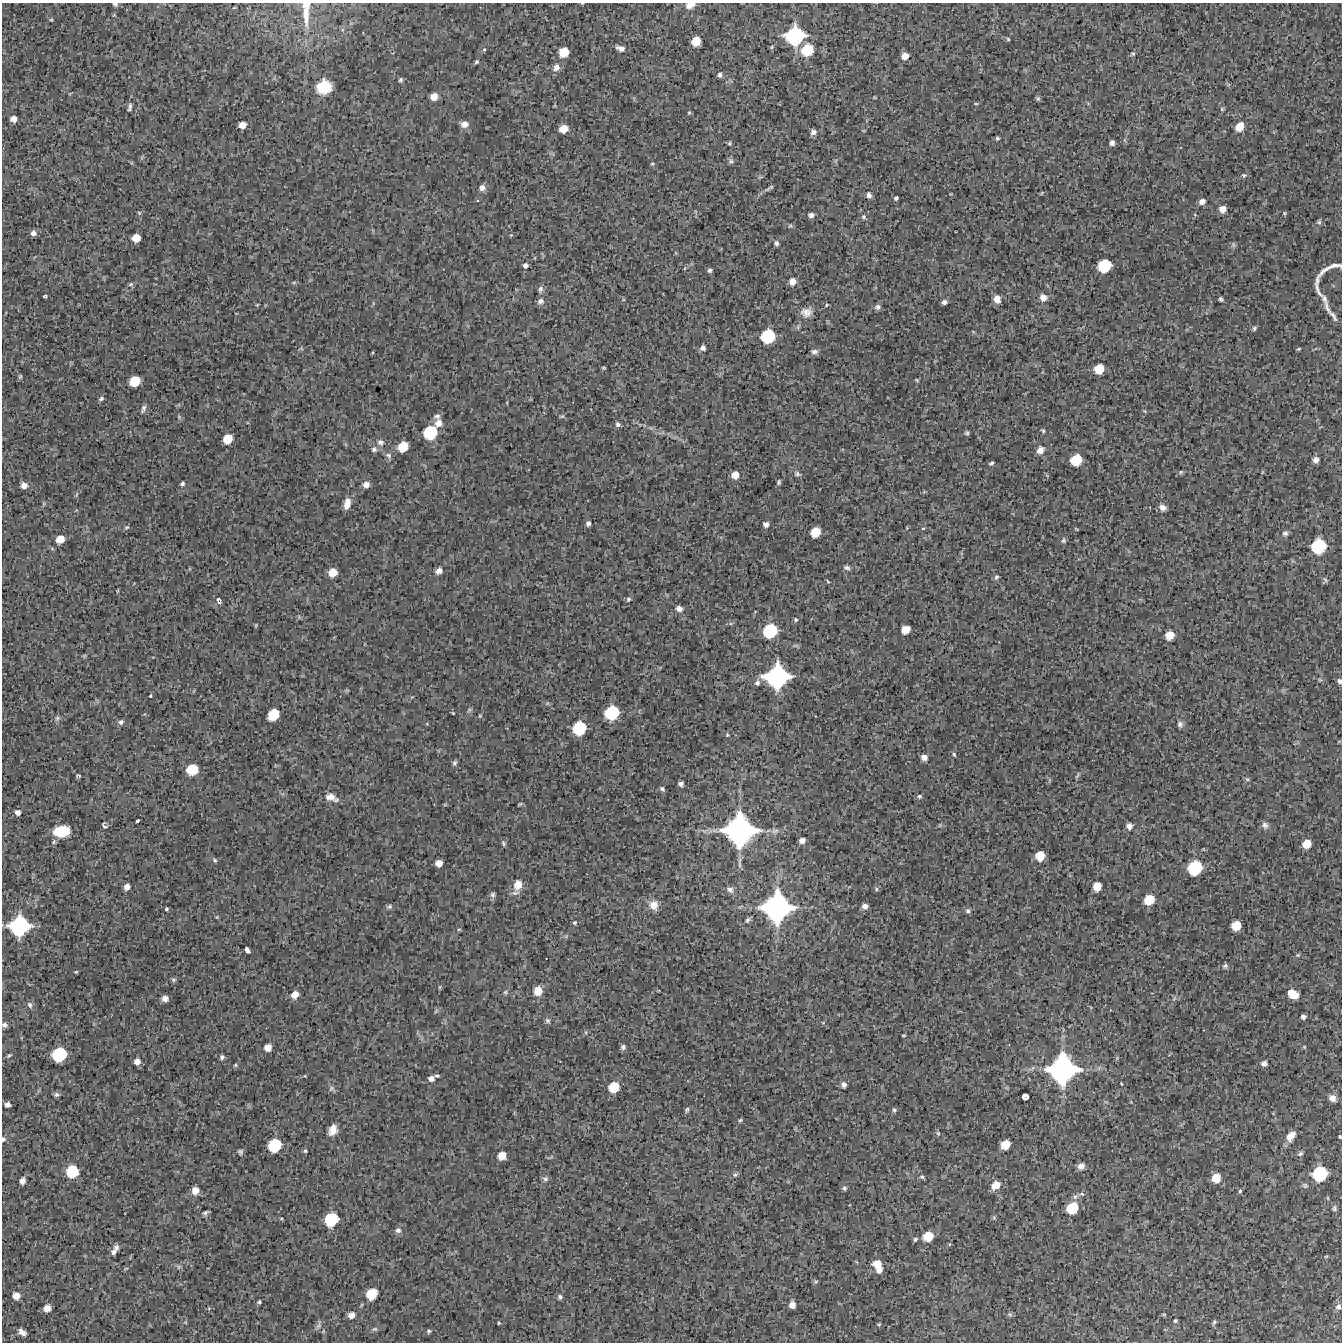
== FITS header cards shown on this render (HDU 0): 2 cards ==
NAXIS1  =                 1340 / length of data axis 1
NAXIS2  =                 1340 / length of data axis 2

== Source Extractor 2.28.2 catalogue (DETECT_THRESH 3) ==
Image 1340 x 1340 px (HDU 0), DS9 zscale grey, 1 PNG px = 1 image px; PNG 1344 x 1344 px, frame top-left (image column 1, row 1340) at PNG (2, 3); no overlay
Background 3990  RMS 390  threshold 1160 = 3 sigma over >= 5 px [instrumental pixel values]
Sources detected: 290; all 290 listed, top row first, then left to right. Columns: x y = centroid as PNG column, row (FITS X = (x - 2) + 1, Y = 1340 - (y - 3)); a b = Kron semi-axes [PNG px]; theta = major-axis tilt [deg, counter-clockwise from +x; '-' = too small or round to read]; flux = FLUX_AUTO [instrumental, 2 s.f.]
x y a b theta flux
115 4 6 4 -12 6.3e+04
690 5 10 6 17 1.9e+05
306 12 40 9 -90 4.7e+05
51 20 5 4 - 3.1e+04
795 36 16 15 - 2.2e+06
1008 39 5 4 - 2.9e+04
696 41 7 7 - 4.0e+05
620 48 9 5 -18 1.3e+05
484 49 6 5 - 4.4e+04
807 50 11 10 - 8.1e+05
564 52 9 8 - 4.9e+05
1133 54 6 5 - 4.5e+04
905 56 7 6 - 2.0e+05
476 62 6 5 - 4.1e+04
556 67 11 9 65 1.5e+05
720 75 6 5 - 6.7e+04
400 80 6 5 - 4.9e+04
324 87 15 13 26 7.1e+05
434 96 7 7 - 2.5e+05
1038 98 7 5 -69 4.3e+04
976 104 5 3 - 2.3e+04
130 107 11 5 78 7.0e+04
1222 109 6 5 - 3.6e+04
689 113 5 4 - 2.7e+04
14 119 6 5 - 1.6e+05
464 124 10 8 1 1.7e+05
242 125 6 5 - 2.1e+05
1240 127 9 7 54 3.5e+05
563 129 7 6 - 3.3e+05
813 132 6 6 - 8.8e+04
997 138 5 4 - 4.0e+04
729 143 5 4 - 3.3e+04
1112 143 5 4 - 8.2e+04
731 161 6 6 - 5.8e+04
652 164 5 4 - 3.0e+04
1244 175 6 5 - 4.1e+04
771 187 6 4 44 3.7e+04
482 188 8 7 - 1.4e+05
869 195 6 5 - 9.8e+04
896 198 4 3 - 4.3e+04
1202 201 6 5 - 1.3e+05
1223 209 6 6 - 1.9e+05
139 213 5 5 - 3.0e+04
1284 213 5 4 - 3.0e+04
811 215 6 5 - 8.8e+04
863 217 6 6 - 4.8e+04
1319 222 7 5 -2 4.8e+04
790 226 6 4 18 3.5e+04
33 233 5 5 - 9.9e+04
511 235 4 4 - 2.6e+04
136 238 7 6 - 3.1e+05
777 243 5 4 - 6.0e+04
1233 245 8 4 -81 4.4e+04
525 265 6 6 - 7.6e+04
1104 266 10 9 - 1.0e+06
1328 269 32 7 34 2.7e+05
709 270 5 4 - 5.6e+04
792 281 6 6 - 1.9e+05
131 284 7 5 28 4.8e+04
540 289 9 6 79 8.2e+04
1318 290 22 4 -70 1.4e+05
45 296 4 3 - 3.7e+04
1043 298 8 7 - 1.8e+05
997 299 8 7 - 1.7e+05
1221 299 5 4 - 5.0e+04
1324 299 14 6 -61 1.2e+05
541 301 8 7 - 1.1e+05
944 302 5 4 - 7.9e+04
257 305 4 3 - 2.1e+04
878 307 7 6 - 8.2e+04
1327 307 20 5 -68 1.4e+05
806 312 14 11 -3 2.0e+05
1333 316 16 5 -57 1.0e+05
1254 328 6 5 - 4.6e+04
768 336 11 10 - 1.2e+06
703 348 6 5 - 8.7e+04
1299 349 4 3 - 2.7e+04
814 352 8 6 2 9.3e+04
604 368 3 3 - 2.8e+04
1099 369 8 7 - 4.8e+05
20 377 5 5 - 3.2e+04
917 380 5 4 - 2.5e+04
135 381 8 8 - 5.4e+05
101 399 6 5 - 5.0e+04
143 409 10 5 74 7.0e+04
437 416 8 6 7 7.2e+04
562 416 6 5 - 3.8e+04
438 423 9 8 - 1.8e+05
618 424 6 5 - 6.3e+04
1043 431 5 4 - 3.4e+04
430 432 11 10 - 1.1e+06
967 433 6 5 - 4.3e+04
227 439 8 7 - 4.1e+05
380 442 8 7 - 9.3e+04
403 447 8 7 - 5.1e+05
374 449 7 6 - 7.0e+04
1040 450 8 7 - 1.5e+05
388 455 9 6 -46 7.2e+04
1076 460 9 8 - 7.2e+05
1316 460 5 5 - 1.2e+05
991 463 5 3 - 4.0e+04
1181 472 6 5 - 3.8e+04
797 474 7 6 - 6.2e+04
735 475 7 6 - 2.4e+05
779 482 7 4 89 4.2e+04
182 484 5 4 - 5.1e+04
24 485 6 6 - 1.6e+05
366 485 7 6 - 1.4e+05
347 504 11 6 78 2.2e+05
1163 507 7 6 - 1.4e+05
588 523 5 5 - 7.7e+04
766 524 5 5 - 1.1e+05
126 527 6 4 19 3.4e+04
923 528 5 3 - 2.4e+04
1076 529 6 2 -45 1.9e+04
815 532 8 7 - 5.0e+05
1285 533 7 7 - 7.1e+04
60 539 7 6 - 3.3e+05
1063 541 7 6 - 4.9e+04
1318 546 12 11 - 1.3e+06
847 568 8 5 -10 6.9e+04
439 571 8 6 38 1.5e+05
333 572 7 6 - 3.4e+05
996 577 7 5 51 5.7e+04
828 582 5 4 - 2.9e+04
218 599 6 6 - 4.8e+04
628 599 7 5 47 5.1e+04
219 602 6 4 21 4.6e+04
679 609 7 6 - 1.2e+05
796 620 5 5 - 3.4e+04
256 625 5 3 - 2.5e+04
905 630 7 6 - 3.3e+05
770 631 11 10 - 1.2e+06
1170 635 8 7 - 3.6e+05
777 677 18 16 24 3.3e+06
1320 680 6 4 -19 3.4e+04
1340 681 7 5 -66 6.3e+04
757 683 8 6 77 7.7e+04
150 696 4 3 - 3.0e+04
469 710 8 4 53 4.1e+04
453 713 5 4 - 2.4e+04
612 713 11 10 - 1.3e+06
273 714 9 8 - 6.5e+05
480 716 5 4 - 2.6e+04
57 718 7 7 - 7.0e+04
121 722 7 6 - 7.3e+04
1180 724 8 7 - 8.5e+04
579 728 11 10 - 1.1e+06
727 735 5 4 - 3.2e+04
954 754 6 4 -63 3.2e+04
924 757 6 5 - 1.4e+05
455 763 6 5 - 5.9e+04
192 770 9 9 - 6.5e+05
1077 775 11 3 62 4.3e+04
78 776 6 4 7 3.5e+04
1247 779 6 5 - 4.2e+04
681 784 5 4 - 8.0e+04
662 789 5 4 - 4.7e+04
919 796 5 5 - 4.5e+04
331 797 14 7 -21 2.0e+05
520 804 6 3 35 3.0e+04
18 812 6 6 - 9.5e+04
137 821 4 3 - 3.3e+04
104 825 9 5 -50 5.0e+04
1265 825 9 8 - 9.8e+04
1129 826 7 6 - 1.3e+05
740 830 25 24 - 5.5e+06
61 831 14 9 8 7.9e+05
802 840 5 5 - 1.2e+05
503 843 7 5 -66 4.8e+04
1307 844 7 6 - 3.7e+05
1040 856 7 7 - 4.3e+05
215 860 6 5 - 3.9e+04
439 863 6 6 - 2.2e+05
1195 868 12 10 49 1.3e+06
518 885 11 9 73 3.6e+05
1097 886 7 7 - 3.5e+05
127 887 6 5 - 1.5e+05
876 889 6 4 -90 3.3e+04
730 890 9 7 -28 1.1e+05
493 895 7 6 - 6.2e+04
1149 900 9 8 - 5.4e+05
654 905 11 10 - 2.5e+05
865 906 5 5 - 1.1e+05
389 907 7 6 - 5.3e+04
777 908 25 24 - 5.0e+06
166 909 4 3 - 3.5e+04
968 911 6 6 - 6.2e+04
217 917 4 4 - 2.4e+04
748 920 8 5 52 5.7e+04
575 923 6 5 - 3.7e+04
19 926 16 15 - 2.4e+06
1236 926 7 7 - 4.4e+05
459 929 5 3 - 2.6e+04
247 950 6 4 -59 1.2e+05
1298 955 5 4 - 2.9e+04
1225 966 7 5 38 5.8e+04
76 972 4 4 - 2.6e+04
173 980 7 5 1 4.3e+04
440 987 6 4 89 2.7e+04
538 991 8 8 - 3.5e+05
505 992 6 5 - 4.3e+04
1293 994 9 6 -29 4.3e+05
295 995 7 6 - 2.2e+05
165 999 6 5 - 1.1e+05
30 1005 9 6 -59 7.5e+04
436 1011 6 4 70 3.4e+04
1303 1017 4 4 - 7.5e+04
548 1021 8 6 -45 5.4e+04
4 1025 6 5 - 7.8e+04
904 1035 4 2 - 2.5e+04
623 1047 6 6 - 7.1e+04
1304 1047 4 4 - 2.2e+04
268 1048 6 6 - 2.2e+05
59 1054 11 10 - 1.3e+06
9 1055 7 4 30 4.1e+04
222 1057 5 5 - 6.1e+04
137 1061 6 6 - 1.5e+05
1264 1063 6 6 - 1.0e+05
235 1065 5 4 - 3.1e+04
1062 1069 25 24 - 4.9e+06
437 1076 7 4 -7 3.8e+04
431 1078 6 6 - 1.2e+05
1121 1084 3 2 - 2.7e+04
844 1085 6 5 - 9.5e+04
614 1087 9 8 - 5.9e+05
331 1089 9 4 63 5.2e+04
56 1094 7 6 - 6.1e+04
1025 1096 6 6 - 1.1e+05
1332 1098 7 7 - 1.2e+05
7 1105 5 5 - 9.5e+04
687 1110 8 5 78 5.0e+04
894 1110 6 5 - 4.5e+04
740 1120 5 4 - 3.5e+04
333 1130 10 7 72 2.6e+05
938 1133 6 5 - 4.1e+04
1291 1136 12 8 53 2.2e+05
1340 1137 4 3 - 2.6e+04
3 1139 7 6 - 4.7e+04
1005 1144 7 7 - 4.1e+05
274 1145 10 9 - 1.0e+06
305 1151 5 4 - 3.6e+04
240 1152 6 5 - 5.1e+04
1300 1153 8 5 31 5.1e+04
502 1156 7 6 - 3.0e+05
1081 1166 7 6 - 1.3e+05
72 1171 11 11 - 6.5e+05
1320 1174 12 11 - 1.4e+06
735 1175 7 5 28 5.2e+04
922 1177 6 5 - 4.6e+04
1216 1178 7 7 - 3.7e+05
545 1179 8 6 6 6.6e+04
22 1181 6 5 - 1.4e+05
996 1185 9 7 43 2.9e+05
844 1188 6 5 - 5.1e+04
195 1190 7 7 - 2.3e+05
1240 1191 4 4 - 4.0e+04
1072 1208 10 9 - 7.7e+05
1334 1208 8 6 88 5.8e+04
205 1213 5 3 - 5.1e+04
994 1218 6 4 0 3.0e+04
331 1220 11 9 46 1.1e+06
398 1230 7 6 - 8.6e+04
928 1236 8 8 - 5.0e+05
915 1239 6 4 46 4.2e+04
116 1247 6 6 - 8.3e+04
113 1252 7 6 - 9.5e+04
1326 1256 5 3 - 1.9e+04
877 1264 9 8 - 3.1e+05
178 1267 6 4 71 3.8e+04
879 1270 7 6 - 1.2e+05
816 1281 6 4 19 3.7e+04
371 1294 9 8 - 6.7e+05
16 1296 7 6 - 2.1e+05
560 1297 6 5 - 6.3e+04
259 1302 5 4 - 3.8e+04
792 1305 7 6 - 1.8e+05
1338 1307 7 7 - 8.3e+04
47 1308 6 6 - 1.5e+05
1164 1314 6 4 0 3.0e+04
351 1315 6 6 - 1.5e+05
1010 1315 8 5 -18 4.9e+04
1175 1321 4 3 - 3.7e+04
1214 1322 7 4 62 4.4e+04
499 1323 3 3 - 2.4e+04
879 1324 5 5 - 2.9e+04
318 1326 9 5 45 7.3e+04
375 1329 7 5 17 4.8e+04
429 1331 4 4 - 3.9e+04
22 1332 8 5 -41 1.4e+05
At the frame edge (FLAGS 8, measured only in part): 8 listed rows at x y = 115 4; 690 5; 306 12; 1328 269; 1340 681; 4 1025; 1340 1137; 3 1139